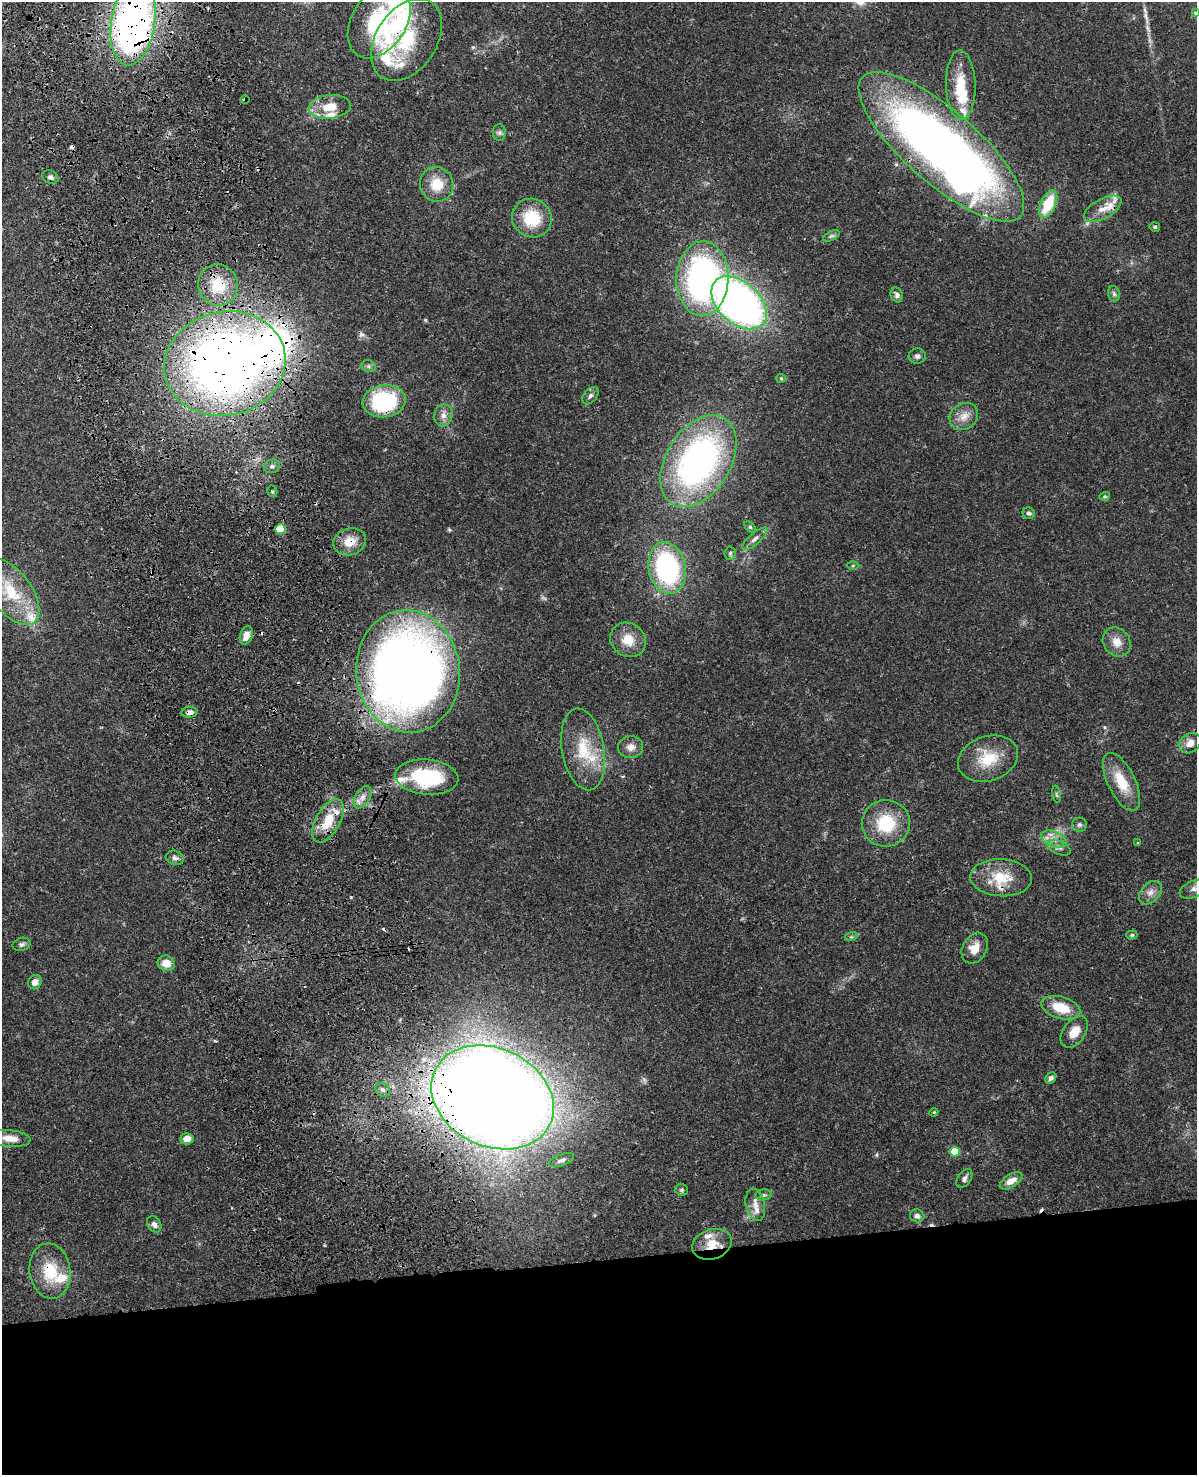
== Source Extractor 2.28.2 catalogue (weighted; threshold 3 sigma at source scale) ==
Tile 11 of 4 x 3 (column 3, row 3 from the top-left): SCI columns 2511-3705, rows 276-1748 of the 5019 x 4863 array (HDU 1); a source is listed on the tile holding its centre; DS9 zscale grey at full resolution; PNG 1199 x 1477 px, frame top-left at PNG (2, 2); each listed source drawn as its Kron ellipse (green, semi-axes under 4 px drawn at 4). Shown black and unused: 15% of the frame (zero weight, under 3 of 4 exposures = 6% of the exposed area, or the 3 px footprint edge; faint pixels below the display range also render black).
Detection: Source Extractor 2.28.2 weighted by HDU 2 'WHT'; one run over the whole footprint, this tile lists its part. Background 0.0238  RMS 0.0024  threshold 0.011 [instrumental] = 3 sigma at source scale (4.5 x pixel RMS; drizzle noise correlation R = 1.50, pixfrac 1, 0.05/0.05 arcsec/px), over >= 5 px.
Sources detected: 119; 2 inside a brighter object's white glare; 10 cosmic-ray / hot-pixel residue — neither listed nor drawn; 17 inside a brighter listed object's ellipse — not listed separately; the other 90 listed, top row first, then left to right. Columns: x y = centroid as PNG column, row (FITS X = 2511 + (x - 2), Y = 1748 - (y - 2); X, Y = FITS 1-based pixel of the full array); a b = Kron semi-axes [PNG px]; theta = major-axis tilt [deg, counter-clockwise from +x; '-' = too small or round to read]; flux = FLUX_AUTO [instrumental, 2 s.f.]
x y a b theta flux
1195 13 4 3 - 0.29
379 21 40 27 58 25
133 22 43 21 81 120
406 40 45 30 56 17
961 85 35 15 -89 8.4
245 100 5 4 - 0.61
330 107 21 11 6 5
499 132 8 6 90 0.71
941 147 105 36 -41 200
50 177 8 6 -22 0.84
437 184 17 16 - 5.4
1048 204 15 7 65 8.4
1103 209 20 10 29 3
532 218 20 19 - 9.4
1155 227 5 4 - 0.46
831 236 9 4 26 0.54
702 279 37 26 88 70
218 285 21 19 -71 8.2
1114 294 8 6 -74 0.6
897 295 7 6 - 0.86
739 303 32 20 -42 130
917 356 8 7 - 0.85
225 364 61 52 13 230
369 366 7 6 - 0.61
781 378 5 4 - 0.25
590 396 10 6 51 0.79
384 401 21 16 7 23
443 415 11 9 77 1.6
964 416 15 12 37 2.7
698 461 50 32 58 77
272 466 8 6 21 0.83
272 491 6 5 - 0.36
1105 496 5 4 - 0.29
1029 513 6 5 - 0.62
750 527 7 4 -45 0.31
280 529 5 5 - 9.8
755 539 16 5 40 1.2
350 542 16 13 18 4.1
730 553 6 5 - 0.43
853 566 6 4 1 0.34
667 568 26 18 -79 38
11 592 39 20 -53 11
246 635 9 6 68 2.3
628 640 19 16 -36 4.7
1117 642 15 13 -51 2.7
408 671 61 51 -84 230
190 712 8 5 5 1.2
1190 743 11 9 41 2.1
631 747 12 11 - 1.9
583 749 41 21 -80 10
988 759 31 22 18 8.2
427 777 31 17 -5 19
1121 782 31 13 -64 7
1057 794 9 4 -80 0.43
362 797 12 7 58 1.5
328 821 24 12 60 6.4
886 823 24 23 - 11
1079 825 7 7 - 0.61
1054 839 13 7 -23 1.9
1138 843 4 3 - 0.19
1059 848 12 6 -24 0.99
175 858 9 7 -18 0.86
1001 878 31 18 -3 7.7
1193 889 14 8 24 1.4
1150 893 13 9 47 1.7
1132 935 5 4 - 0.4
851 937 6 4 17 0.4
22 944 9 6 16 0.61
975 948 16 12 61 3.1
166 963 8 7 - 2.7
35 982 7 6 - 1.3
1061 1008 20 11 -16 6
1074 1032 17 11 54 3.3
1051 1078 6 5 - 0.63
383 1090 7 6 - 0.79
493 1097 64 49 -26 700
934 1112 4 3 - 0.21
10 1138 21 8 -5 3
187 1139 7 5 3 2.4
955 1152 5 5 - 8.5
561 1160 13 5 20 0.96
964 1178 10 6 56 0.87
1011 1181 13 6 31 2.3
682 1190 6 6 - 0.54
764 1195 8 5 8 0.59
755 1205 16 9 -77 2.1
917 1216 7 6 - 1.1
154 1224 9 6 -55 1.1
712 1244 20 15 19 4.7
50 1271 28 20 -82 9
Overlapping masked pixels (flux is a lower limit): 15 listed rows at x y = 379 21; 133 22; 406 40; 245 100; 941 147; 218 285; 225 364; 384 401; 350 542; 408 671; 190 712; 328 821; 493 1097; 712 1244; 50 1271
Isophote crosses this tile's border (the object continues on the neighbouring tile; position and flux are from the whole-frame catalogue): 3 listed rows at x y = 1195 13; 133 22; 1193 889